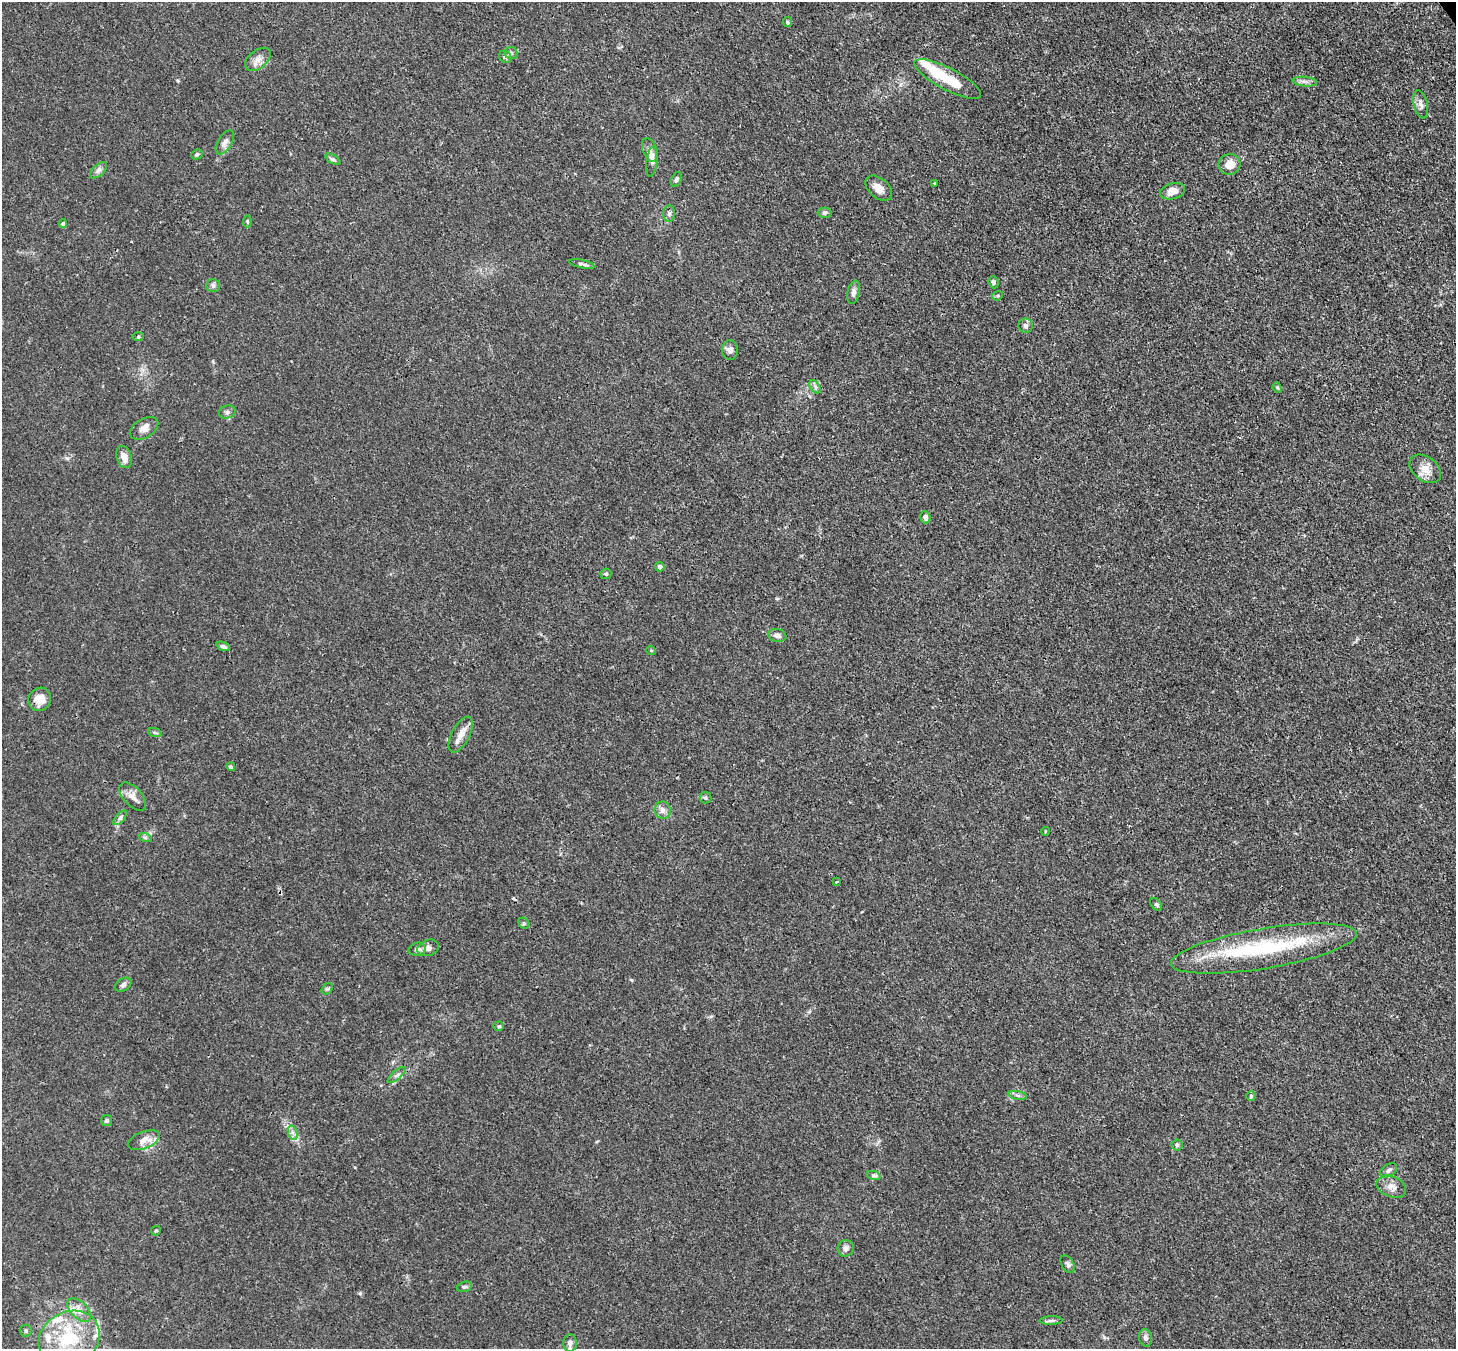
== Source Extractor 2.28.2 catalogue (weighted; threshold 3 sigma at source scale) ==
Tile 10 of 4 x 4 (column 2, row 3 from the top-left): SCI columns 1533-2986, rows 1558-2904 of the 5973 x 5946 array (HDU 1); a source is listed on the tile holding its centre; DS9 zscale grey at full resolution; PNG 1458 x 1351 px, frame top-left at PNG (2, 2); each listed source drawn as its Kron ellipse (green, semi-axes under 4 px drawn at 4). Shown black and unused: <1% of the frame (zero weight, under 3 of 4 exposures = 7% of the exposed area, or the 3 px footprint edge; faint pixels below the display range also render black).
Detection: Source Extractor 2.28.2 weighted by HDU 2 'WHT'; one run over the whole footprint, this tile lists its part. Background 0.0246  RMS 0.0027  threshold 0.0122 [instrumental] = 3 sigma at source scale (4.5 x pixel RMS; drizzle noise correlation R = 1.50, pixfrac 1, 0.05/0.05 arcsec/px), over >= 5 px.
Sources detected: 93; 1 inside a brighter object's white glare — neither listed nor drawn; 11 inside a brighter listed object's ellipse — not listed separately; the other 81 listed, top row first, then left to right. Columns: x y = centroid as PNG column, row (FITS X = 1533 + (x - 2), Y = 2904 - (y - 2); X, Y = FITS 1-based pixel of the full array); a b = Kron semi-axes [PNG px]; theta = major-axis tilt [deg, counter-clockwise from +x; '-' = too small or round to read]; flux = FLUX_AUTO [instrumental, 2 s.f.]
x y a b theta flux
787 22 5 4 - 0.35
511 53 6 6 - 0.59
505 57 7 5 -42 0.59
258 59 15 9 38 2
948 79 37 11 -28 8.9
1305 82 12 5 -5 1
1421 104 14 7 -77 1.4
225 142 13 7 58 1.6
650 150 12 6 -71 1.1
197 154 6 4 26 0.47
333 159 8 4 -33 0.54
652 161 15 5 82 1.2
1230 164 11 10 - 2.8
99 170 10 5 43 0.94
676 179 8 5 64 0.72
934 183 3 3 - 0.29
879 188 15 9 -40 2.4
1172 191 13 8 15 3.1
669 213 8 6 86 0.72
824 213 7 5 0 0.49
247 221 6 4 85 0.36
63 224 4 4 - 0.71
582 264 13 4 -13 0.76
993 282 6 5 - 0.5
213 286 7 6 - 0.67
853 292 12 6 77 1.2
998 296 5 4 - 0.37
1026 326 7 7 - 0.74
138 337 5 3 - 0.33
730 350 9 8 - 1.3
815 387 7 4 -55 0.59
1277 388 5 4 - 0.35
227 412 8 6 17 0.81
144 428 15 9 30 2.1
124 457 11 7 -72 2.4
1425 469 17 12 -36 3.2
925 517 6 5 - 1.3
660 567 4 4 - 0.86
606 574 5 5 - 0.44
777 635 9 6 -11 1.3
223 646 7 4 -21 0.66
651 650 5 3 - 0.22
40 699 12 11 - 3.3
155 733 7 4 -19 0.47
461 735 19 9 63 2.7
231 767 4 4 - 0.44
133 797 17 9 -47 2.2
705 798 6 5 - 0.52
663 810 8 8 - 1.3
120 818 9 4 48 0.63
1045 831 4 3 - 0.24
145 837 7 4 -18 0.48
837 882 4 2 - 0.2
1156 904 7 4 -53 0.5
524 923 6 5 - 0.44
428 948 11 8 19 1.3
417 949 9 6 14 1
1264 949 94 20 9 29
123 985 9 6 33 0.83
327 989 6 5 - 0.43
499 1026 5 4 - 0.4
397 1075 11 3 40 0.56
1018 1095 9 4 -10 0.66
1251 1096 5 4 - 0.33
106 1120 5 5 - 0.59
293 1133 7 4 -71 0.87
144 1140 16 8 22 2.5
1177 1145 5 5 - 0.48
1388 1170 9 6 32 0.78
874 1176 7 4 -19 0.51
1391 1187 15 10 -23 2.1
156 1231 5 4 - 0.35
846 1248 8 8 - 1.3
1068 1264 10 6 -58 0.76
464 1287 7 5 16 0.55
79 1310 14 8 -45 2.2
1051 1321 11 4 1 0.67
26 1331 6 6 - 0.49
1145 1338 9 6 -77 0.9
69 1339 32 26 29 17
570 1343 8 7 - 0.96
Overlapping masked pixels (flux is a lower limit): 2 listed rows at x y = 40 699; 69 1339